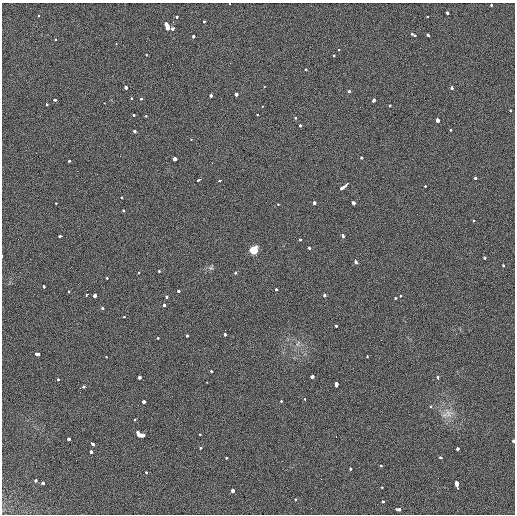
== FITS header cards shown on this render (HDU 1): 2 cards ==
NAXIS1  =                  513 / length of data axis 1
NAXIS2  =                  512 / length of data axis 2

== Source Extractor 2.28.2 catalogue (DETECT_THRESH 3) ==
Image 513 x 512 px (HDU 1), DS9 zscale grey, 1 PNG px = 1 image px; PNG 517 x 516 px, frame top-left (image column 1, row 512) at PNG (2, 3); no overlay
Background 33.7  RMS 6.9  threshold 20.7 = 3 sigma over >= 5 px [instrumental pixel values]
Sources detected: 130; all 130 listed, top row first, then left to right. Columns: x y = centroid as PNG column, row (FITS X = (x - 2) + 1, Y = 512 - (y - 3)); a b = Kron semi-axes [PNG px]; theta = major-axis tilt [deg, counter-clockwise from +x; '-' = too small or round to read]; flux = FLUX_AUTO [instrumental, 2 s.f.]
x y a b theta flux
229 4 2 2 - 1100
491 5 3 3 - 1700
447 13 4 3 - 4100
38 16 3 3 - 1200
427 16 3 3 - 1100
177 17 3 3 - 2500
204 22 3 3 - 2600
167 27 5 3 - 26000
173 28 4 3 - 32000
411 34 3 2 - 1700
428 35 3 3 - 2900
193 36 4 3 - 2900
414 36 3 3 - 1300
55 40 3 3 - 1800
116 44 3 2 - 730
338 50 3 3 - 1400
146 55 3 2 - 1500
334 55 3 2 - 1500
306 69 3 3 - 1100
264 86 3 2 - 790
126 87 3 3 - 4700
452 88 3 3 - 3100
349 91 3 3 - 1800
236 94 3 3 - 20000
211 95 3 3 - 4800
131 98 3 2 - 1100
141 99 3 3 - 1200
54 100 3 3 - 1800
373 101 4 3 - 3900
104 103 3 2 - 640
46 104 3 3 - 2400
390 105 3 3 - 1200
262 106 3 2 - 690
510 111 3 3 - 1700
133 115 3 3 - 1900
257 115 3 2 - 970
146 116 3 3 - 1300
295 118 3 3 - 1200
437 120 4 3 - 7200
300 125 3 3 - 1700
450 130 3 3 - 1300
134 131 3 3 - 3100
191 140 3 2 - 1700
175 158 4 3 - 13000
362 158 3 3 - 1800
69 161 3 3 - 1700
475 178 3 3 - 4700
199 180 4 3 - 4600
220 180 4 3 - 3600
345 186 9 3 38 9500
425 186 3 2 - 1400
121 198 3 3 - 1300
56 203 3 2 - 4500
314 203 3 3 - 7700
353 203 3 3 - 5700
278 204 3 2 - 900
124 211 3 3 - 1200
474 220 3 3 - 1800
343 235 4 3 - 3300
61 236 4 2 - 3600
300 239 3 3 - 1900
309 248 3 3 - 1900
253 250 6 5 - 11000
484 258 3 3 - 2100
355 261 5 3 - 3700
503 265 3 3 - 1700
211 268 8 6 19 1100
159 272 3 3 - 1700
139 273 3 3 - 1200
236 273 3 3 - 1500
107 278 3 2 - 1900
44 287 4 3 - 2600
276 289 3 3 - 1600
87 290 2 2 - 1600
178 291 3 3 - 2400
69 292 3 2 - 930
86 295 4 3 - 8300
95 295 3 3 - 12000
324 296 3 3 - 2500
401 296 3 3 - 1900
167 297 3 3 - 16000
395 298 3 3 - 2300
164 305 3 3 - 8300
103 308 3 3 - 1900
124 317 3 3 - 1200
336 326 3 3 - 2000
225 334 3 3 - 6100
187 335 3 3 - 2500
158 338 3 2 - 1500
297 344 9 4 71 1000
37 354 4 3 - 10000
367 356 3 2 - 1300
106 357 3 2 - 1000
211 371 3 2 - 1900
139 377 3 3 - 11000
312 377 4 3 - 4600
438 378 4 3 - 2800
58 380 3 3 - 1900
207 382 2 2 - 1200
336 384 4 3 - 5800
82 387 6 3 20 3700
305 399 3 3 - 840
143 401 4 3 - 11000
281 401 3 2 - 940
431 407 3 3 - 1100
448 413 15 12 -59 5100
135 420 3 3 - 1100
140 434 9 4 -17 20000
200 434 3 3 - 1300
336 436 3 2 - 1200
69 439 3 3 - 4700
513 441 3 2 - 1900
92 443 5 3 - 4300
200 448 3 3 - 3700
457 448 4 3 - 3700
91 452 3 3 - 3900
226 458 3 3 - 1900
441 458 4 3 - 2000
380 466 3 3 - 1600
350 468 3 3 - 1700
146 472 3 3 - 2700
438 478 2 2 - 420
36 480 3 3 - 1400
43 483 3 3 - 2000
457 485 7 3 -79 9500
382 488 3 2 - 4200
233 491 3 3 - 4900
295 499 3 3 - 2200
383 502 3 3 - 1500
398 509 6 3 6 4600
At the frame edge (FLAGS 8, measured only in part): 2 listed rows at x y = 229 4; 513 441